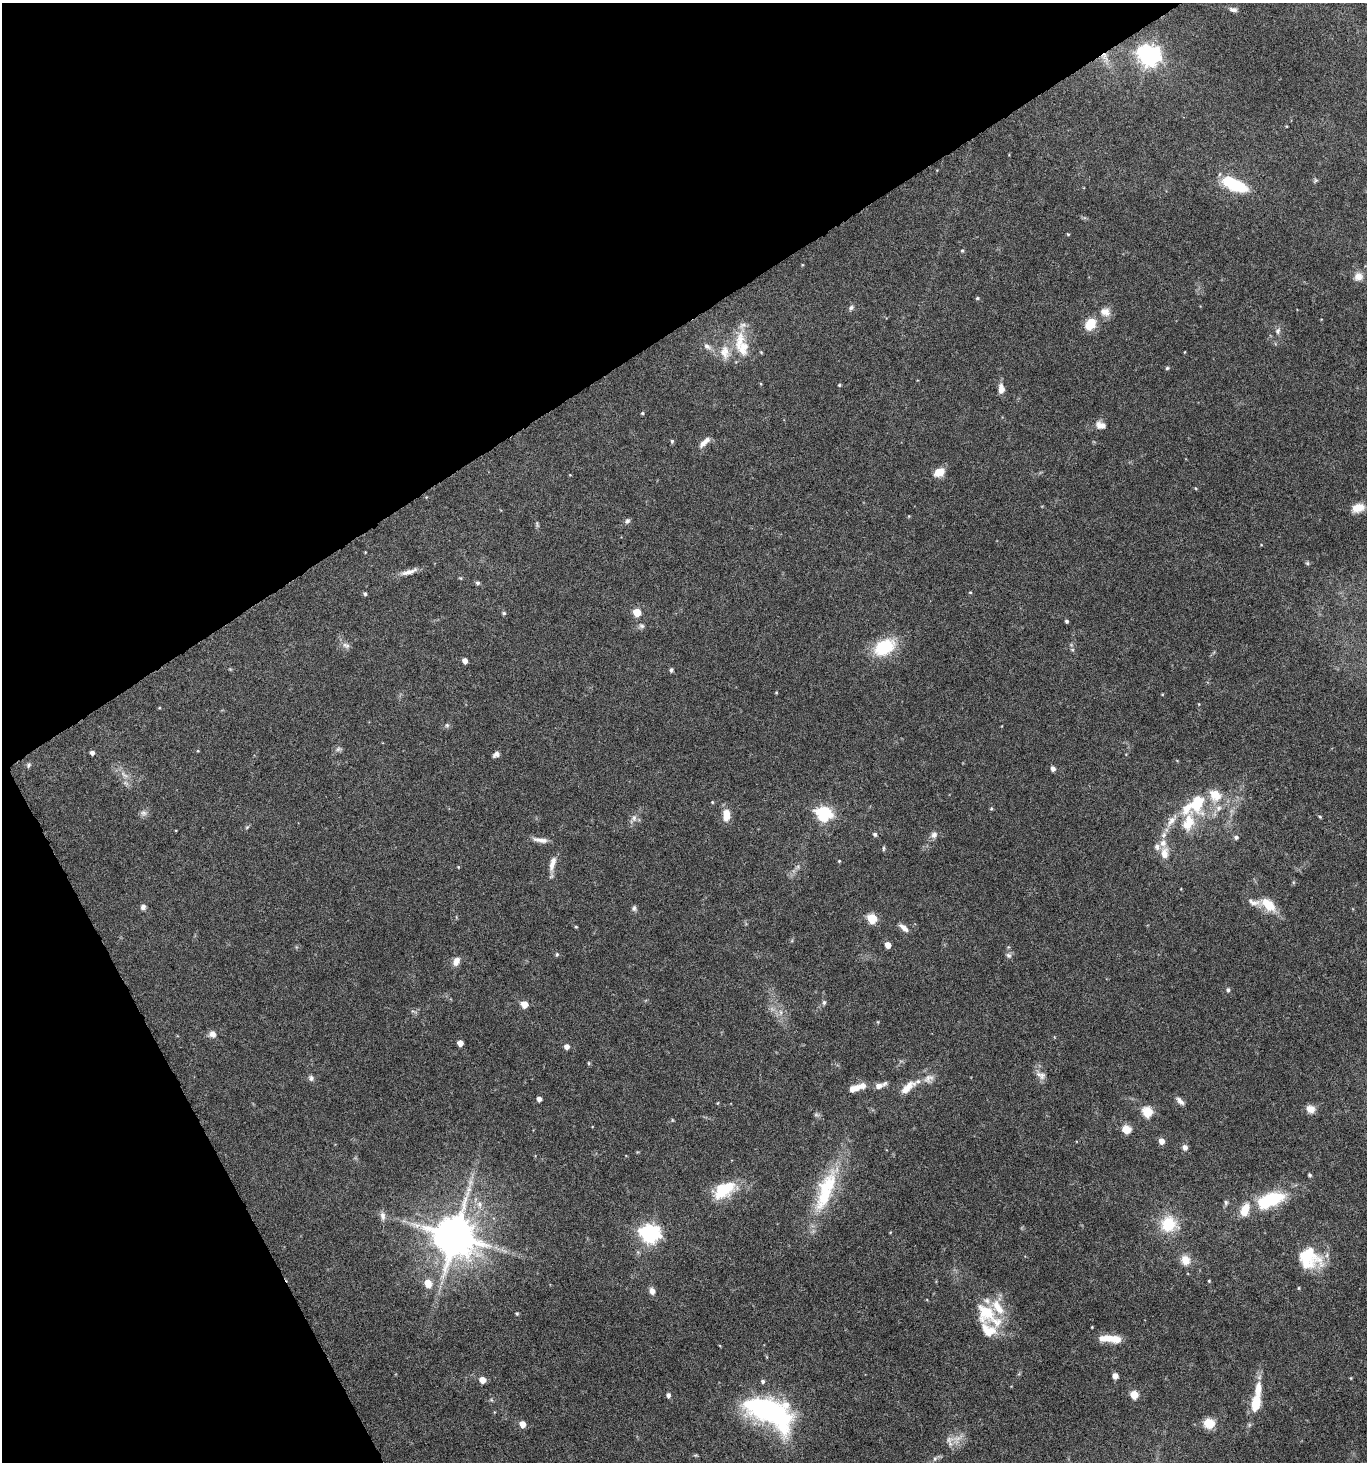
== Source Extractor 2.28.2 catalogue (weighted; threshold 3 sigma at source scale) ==
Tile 5 of 4 x 4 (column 1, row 2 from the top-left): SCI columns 178-1542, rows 2923-4382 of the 5751 x 5852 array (HDU 1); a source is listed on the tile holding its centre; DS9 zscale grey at full resolution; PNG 1369 x 1464 px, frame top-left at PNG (2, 3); no overlay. Shown black and unused: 29% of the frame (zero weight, under 5 of 10 exposures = <1% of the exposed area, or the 3 px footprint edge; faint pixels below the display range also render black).
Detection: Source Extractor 2.28.2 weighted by HDU 2 'WHT'; one run over the whole footprint, this tile lists its part. Background 0.0317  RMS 0.0015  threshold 0.00604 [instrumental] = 3 sigma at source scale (4.09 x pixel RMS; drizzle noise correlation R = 1.36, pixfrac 0.8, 0.0396/0.0396 arcsec/px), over >= 5 px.
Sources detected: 159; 2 inside a brighter object's white glare — not listed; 18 inside a brighter listed object's ellipse — not listed separately; the other 139 listed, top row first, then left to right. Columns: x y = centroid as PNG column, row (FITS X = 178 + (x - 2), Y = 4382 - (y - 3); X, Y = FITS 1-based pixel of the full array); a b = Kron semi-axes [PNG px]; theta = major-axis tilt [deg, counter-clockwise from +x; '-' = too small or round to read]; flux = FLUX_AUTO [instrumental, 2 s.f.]
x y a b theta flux
1233 10 10 5 -11 0.46
1149 55 8 7 - 90
1105 56 15 6 -72 1.1
1316 180 6 5 - 0.21
1236 185 25 12 -23 7.1
1068 234 4 3 - 0.13
962 250 5 4 - 0.17
1358 277 12 11 - 1
977 298 5 4 - 0.19
851 308 8 6 52 0.35
1105 312 14 11 -14 1.2
1090 324 13 10 50 3
1278 331 9 6 64 0.48
740 340 34 13 78 3.4
707 346 11 7 -28 0.64
725 352 20 13 -84 2.1
761 352 5 4 - 0.13
1185 352 4 2 - 0.088
1167 368 5 4 - 0.18
839 385 4 4 - 0.13
1001 389 12 6 -88 1.1
642 413 5 4 - 0.16
1101 425 14 9 -16 0.98
672 441 5 4 - 0.24
704 442 18 6 44 0.98
939 472 11 8 26 1.7
1195 488 5 3 - 0.12
1358 508 15 9 19 1.6
627 521 8 5 60 0.33
537 524 11 4 -75 0.26
1307 563 6 5 - 0.21
409 572 23 6 18 1.1
461 578 5 4 - 0.16
477 583 5 5 - 0.28
970 592 4 3 - 0.12
365 594 4 4 - 0.26
637 612 5 5 - 4
504 613 5 5 - 0.2
1067 621 4 3 - 0.26
641 626 8 7 - 0.38
346 645 11 7 -19 0.55
884 647 21 14 28 7
465 661 5 4 - 0.81
671 670 5 4 - 0.29
776 693 4 3 - 0.11
447 725 7 5 -69 0.26
338 749 9 5 26 0.36
92 753 4 4 - 0.49
496 754 8 5 33 0.46
28 765 7 5 54 0.26
1053 769 5 4 - 0.6
124 775 14 5 -37 0.68
712 802 4 4 - 0.12
1197 803 25 19 81 5.2
1218 808 9 8 - 0.74
991 809 5 4 - 0.18
143 813 9 8 - 0.51
824 814 7 6 - 27
726 815 13 7 -87 2
1320 817 5 4 - 0.16
634 818 10 6 -82 0.54
1172 820 23 8 55 1.6
247 827 6 4 44 0.18
875 834 5 5 - 0.32
934 835 9 8 - 0.64
1236 837 5 5 - 0.37
540 840 21 6 -10 0.93
883 848 7 3 89 0.18
1164 853 16 10 89 1.5
839 861 4 4 - 0.13
552 863 20 7 75 1.2
458 867 4 3 - 0.11
1254 902 21 8 -10 0.96
1268 905 15 9 -41 3.5
143 907 7 6 - 0.48
634 908 9 5 83 0.32
872 918 6 5 - 7.2
576 927 4 4 - 0.15
904 928 13 6 -40 0.81
888 945 5 4 - 1.3
557 954 6 4 77 0.23
1009 955 8 7 - 0.42
456 961 11 7 64 1
1228 990 6 5 - 0.31
824 1002 7 5 75 0.27
524 1004 5 5 - 2
781 1012 7 4 -88 0.34
212 1034 10 9 - 0.73
460 1043 5 5 - 1.1
567 1047 5 5 - 0.79
589 1063 5 5 - 0.17
1042 1076 11 9 67 0.8
311 1078 8 7 - 0.39
928 1079 16 11 35 1.1
863 1086 11 8 -5 0.86
879 1086 10 7 8 0.74
907 1087 24 9 41 1.7
852 1089 6 6 - 0.88
539 1099 4 4 - 0.58
1180 1101 12 6 -46 0.64
1310 1109 10 9 - 1.1
1148 1112 6 5 - 7.4
1126 1129 8 7 - 1.9
1161 1141 5 5 - 1.2
1185 1147 7 6 - 0.61
1310 1175 5 4 - 0.2
827 1187 66 21 66 9.5
723 1190 25 14 28 5.9
1270 1199 27 13 23 9.7
1226 1202 7 5 78 0.3
479 1205 11 8 -79 0.89
1245 1210 17 9 67 2.3
383 1216 13 7 -84 0.66
1169 1224 19 18 - 4.9
650 1233 8 7 - 61
455 1236 12 12 - 580
1309 1258 28 23 -31 5.7
1185 1260 13 11 -74 1.5
1209 1281 3 3 - 0.15
428 1283 10 8 -69 1.6
1299 1288 4 4 - 0.13
652 1291 7 6 - 0.81
517 1313 5 4 - 0.17
987 1314 42 23 -43 6.5
1092 1327 3 2 - 0.1
1114 1339 20 10 -9 2
1115 1376 5 4 - 1.1
1351 1378 5 3 - 0.11
482 1380 5 5 - 1.7
763 1381 5 5 - 0.3
668 1395 5 4 - 0.45
1134 1395 5 5 - 4
492 1400 6 3 -70 0.17
1256 1403 20 12 81 2.8
768 1411 51 22 -21 26
1209 1423 12 11 - 2.1
522 1424 5 5 - 1.4
957 1439 22 12 31 1.7
935 1459 7 5 69 0.32
Overlapping masked pixels (flux is a lower limit): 1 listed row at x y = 1105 56